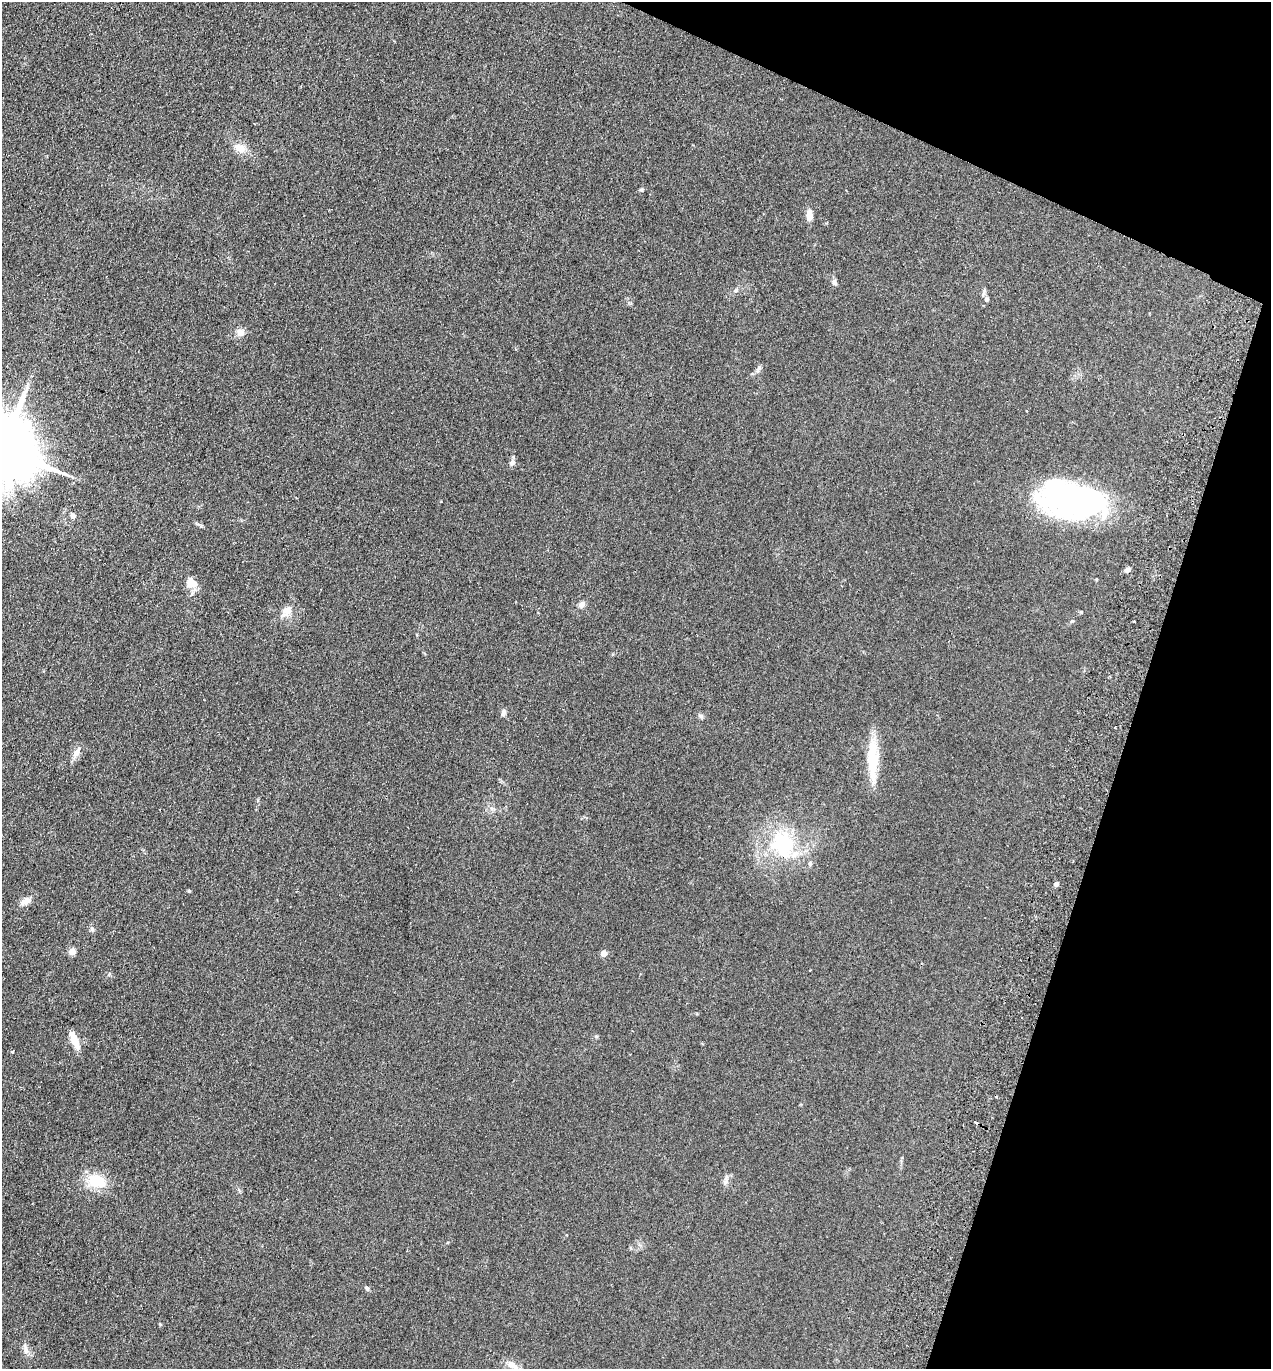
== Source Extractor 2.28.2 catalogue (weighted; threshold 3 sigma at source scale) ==
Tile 8 of 4 x 4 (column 4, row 2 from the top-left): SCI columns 4000-5268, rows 2757-4123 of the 5591 x 5514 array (HDU 1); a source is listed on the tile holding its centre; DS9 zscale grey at full resolution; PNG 1273 x 1371 px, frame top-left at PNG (2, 2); no overlay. Shown black and unused: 16% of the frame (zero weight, under 2 of 3 exposures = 3% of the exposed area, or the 3 px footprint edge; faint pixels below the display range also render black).
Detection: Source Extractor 2.28.2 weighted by HDU 2 'WHT'; one run over the whole footprint, this tile lists its part. Background 0.098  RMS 0.01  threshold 0.0465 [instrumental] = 3 sigma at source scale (4.5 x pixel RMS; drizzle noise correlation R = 1.50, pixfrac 1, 0.05/0.05 arcsec/px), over >= 5 px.
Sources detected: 45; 2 inside a brighter object's white glare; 2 cosmic-ray / hot-pixel residue — not listed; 1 inside a brighter listed object's ellipse — not listed separately; the other 40 listed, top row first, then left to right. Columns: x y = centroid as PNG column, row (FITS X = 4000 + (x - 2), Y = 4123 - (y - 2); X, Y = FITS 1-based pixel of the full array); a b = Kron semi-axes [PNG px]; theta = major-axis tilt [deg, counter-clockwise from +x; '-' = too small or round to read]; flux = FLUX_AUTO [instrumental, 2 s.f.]
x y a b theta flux
240 148 15 10 -19 11
641 190 6 4 0 1.3
809 215 13 7 89 7.1
834 282 7 6 - 3.3
736 290 6 4 72 1.4
984 292 12 4 76 2.4
987 299 7 6 - 2.2
240 332 10 10 - 6.1
758 368 12 5 65 2.7
2 449 21 17 -29 10000
512 462 9 7 73 3.4
1076 500 59 33 -19 260
73 516 5 5 - 3.8
191 583 13 12 - 13
582 604 8 7 - 4
287 610 14 12 27 8.9
1072 621 5 3 - 0.96
1134 621 3 2 - 1.3
503 713 8 5 81 3.5
700 716 8 4 -45 1.9
1115 728 3 2 - 1.5
77 752 17 8 61 6.6
872 759 47 12 -89 39
783 844 38 35 -64 76
1056 884 5 5 - 3.7
189 891 4 3 - 1.3
26 901 15 8 33 7.2
92 929 6 5 - 1.8
72 951 5 4 - 16
604 953 4 4 - 12
109 974 6 3 72 1.1
596 1036 6 4 -1 1.2
75 1040 16 6 -67 20
12 1051 4 3 - 1.1
976 1122 4 3 - 18
97 1181 21 14 -9 33
725 1183 9 5 71 3.1
367 1288 7 5 -56 1.9
25 1349 18 5 -77 4.5
512 1365 16 8 -32 7.9
Overlapping masked pixels (flux is a lower limit): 1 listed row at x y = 976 1122
Isophote crosses this tile's border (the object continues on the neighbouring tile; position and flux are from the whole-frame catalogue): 1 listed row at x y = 2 449
Unlisted compact peaks at least as high as the median listed source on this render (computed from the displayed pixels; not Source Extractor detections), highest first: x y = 160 1324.